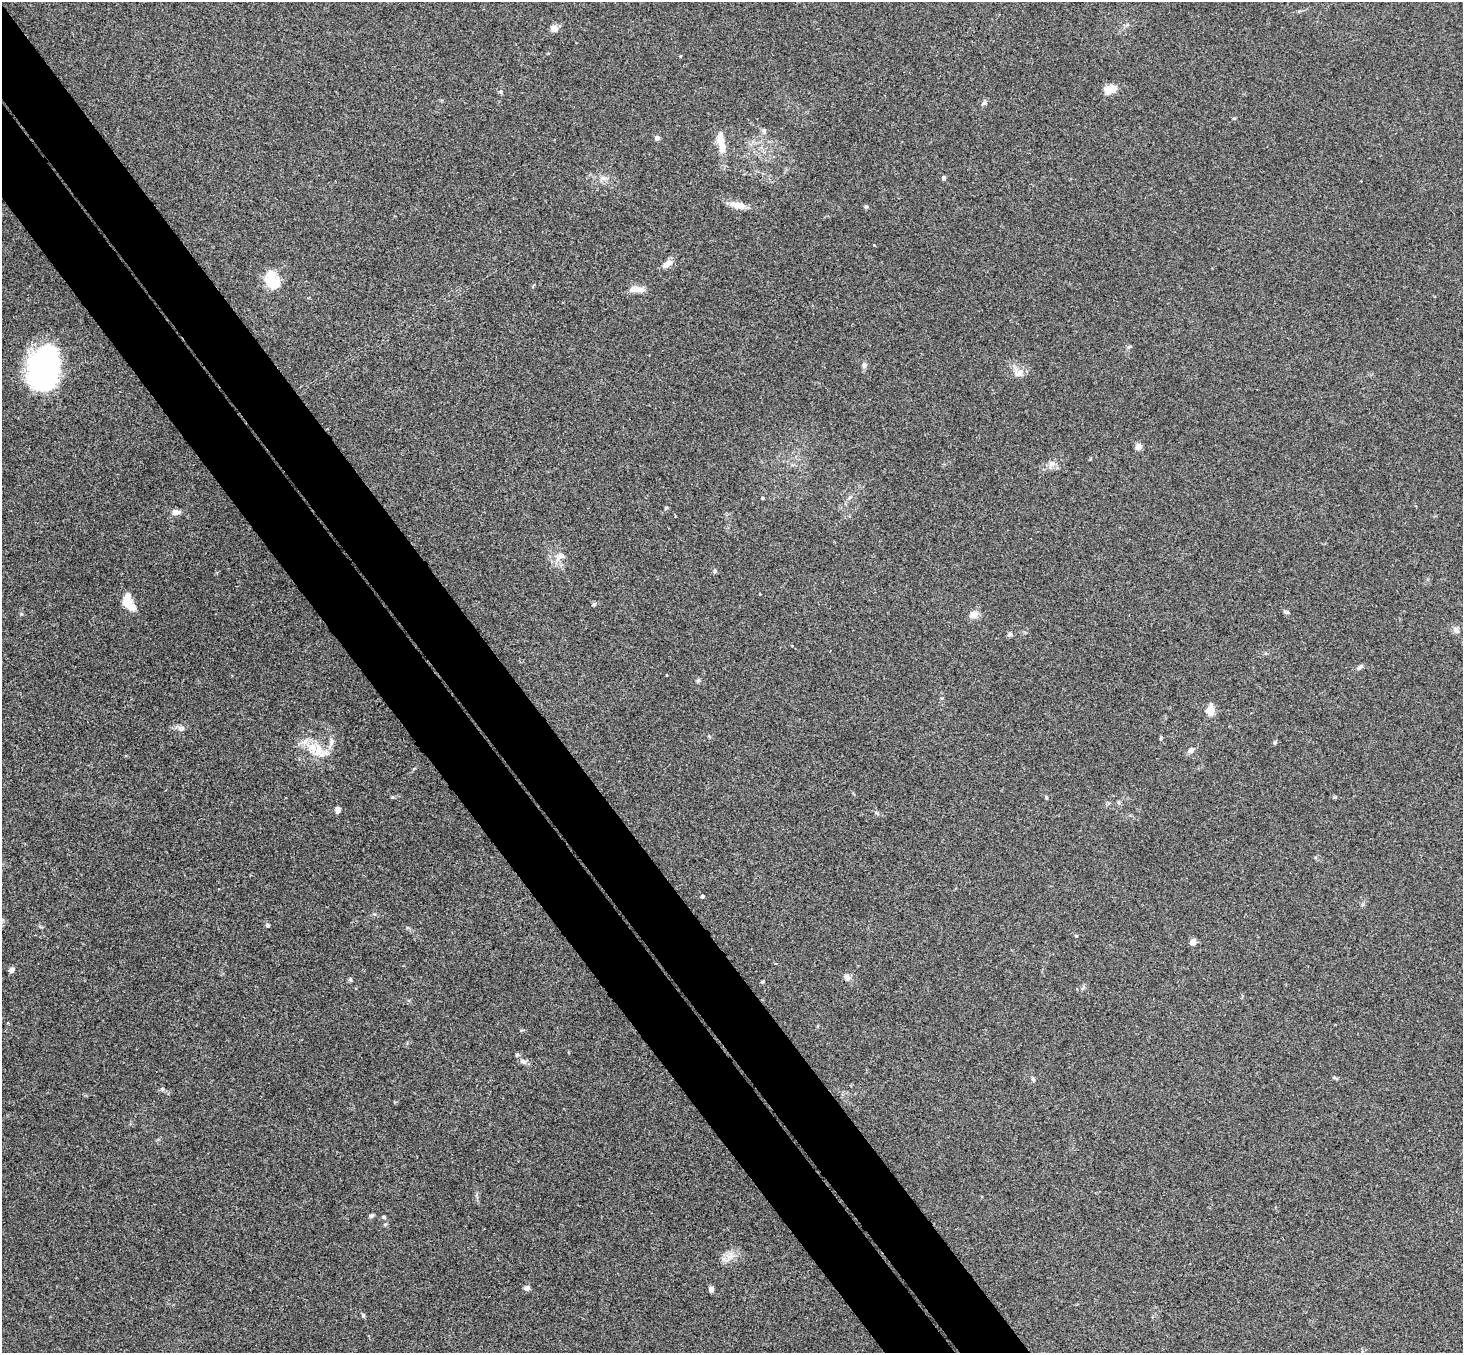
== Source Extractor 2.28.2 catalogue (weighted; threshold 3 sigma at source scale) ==
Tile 11 of 4 x 4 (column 3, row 3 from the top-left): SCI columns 2976-4436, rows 1682-3032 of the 5948 x 5929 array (HDU 1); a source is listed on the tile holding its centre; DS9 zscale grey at full resolution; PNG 1465 x 1355 px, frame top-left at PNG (2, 2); no overlay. Shown black and unused: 9% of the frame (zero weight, under 3 of 4 exposures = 6% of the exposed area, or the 3 px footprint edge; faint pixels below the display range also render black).
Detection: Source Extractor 2.28.2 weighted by HDU 2 'WHT'; one run over the whole footprint, this tile lists its part. Background 0.204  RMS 0.0082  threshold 0.0368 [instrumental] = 3 sigma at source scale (4.5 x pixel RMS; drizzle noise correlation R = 1.50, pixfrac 1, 0.05/0.05 arcsec/px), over >= 5 px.
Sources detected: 65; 3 inside a brighter object's white glare — not listed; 4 inside a brighter listed object's ellipse — not listed separately; the other 58 listed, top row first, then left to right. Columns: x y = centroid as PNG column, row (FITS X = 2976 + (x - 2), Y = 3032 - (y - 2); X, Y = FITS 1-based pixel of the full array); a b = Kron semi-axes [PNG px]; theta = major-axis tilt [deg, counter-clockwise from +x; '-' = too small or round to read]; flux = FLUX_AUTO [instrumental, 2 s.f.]
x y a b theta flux
554 28 9 8 - 4.4
1110 89 15 9 22 9.4
501 91 7 5 -88 1.5
984 103 6 4 18 1.4
1234 118 5 3 - 0.72
764 131 8 6 -64 2.1
657 138 4 4 - 5
720 139 25 9 -81 12
603 178 8 6 -19 3.2
944 178 5 4 - 1.6
737 205 21 8 -13 8.3
866 206 5 5 - 1.3
667 264 11 7 35 6.5
271 279 23 15 85 16
637 289 20 7 -3 7.3
1129 347 6 3 19 1.1
864 365 7 7 - 2.3
43 369 39 29 82 150
1019 373 15 8 24 5.9
1138 447 7 7 - 4.2
1052 463 8 6 43 2.9
763 498 4 3 - 0.77
666 508 5 4 - 0.96
176 512 11 6 0 4.3
561 556 10 8 2 4.3
715 571 6 4 89 1.1
127 603 24 10 -38 11
594 604 6 5 - 1.4
973 615 9 8 - 6
1456 630 10 7 -46 3.4
1010 634 6 5 - 1.9
1360 667 9 5 34 2.4
666 675 3 2 - 0.5
1210 710 10 7 89 12
181 728 9 6 0 2.8
1161 738 6 4 87 0.92
1275 742 5 4 - 1.3
1191 750 9 7 35 3.1
319 751 23 17 -56 18
1046 797 5 3 - 0.95
338 810 7 5 75 3.4
877 813 8 3 -45 1.1
702 896 4 4 - 1.7
267 925 6 4 -88 1
1076 936 4 4 - 0.66
1193 942 4 4 - 14
11 970 8 6 41 2.1
847 977 9 7 -51 3.8
762 982 5 3 - 0.76
523 1062 10 7 -22 3
1033 1079 7 5 -73 1.5
162 1089 6 4 -89 1.2
371 1215 8 5 31 1.5
384 1217 6 4 -22 1.1
730 1256 14 6 -8 5.4
527 1288 7 6 - 2.7
711 1289 7 5 -90 2.5
363 1315 6 5 - 1.1
Unlisted compact peaks at least as high as the median listed source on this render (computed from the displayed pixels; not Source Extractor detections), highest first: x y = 351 980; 698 681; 21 614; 1287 612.